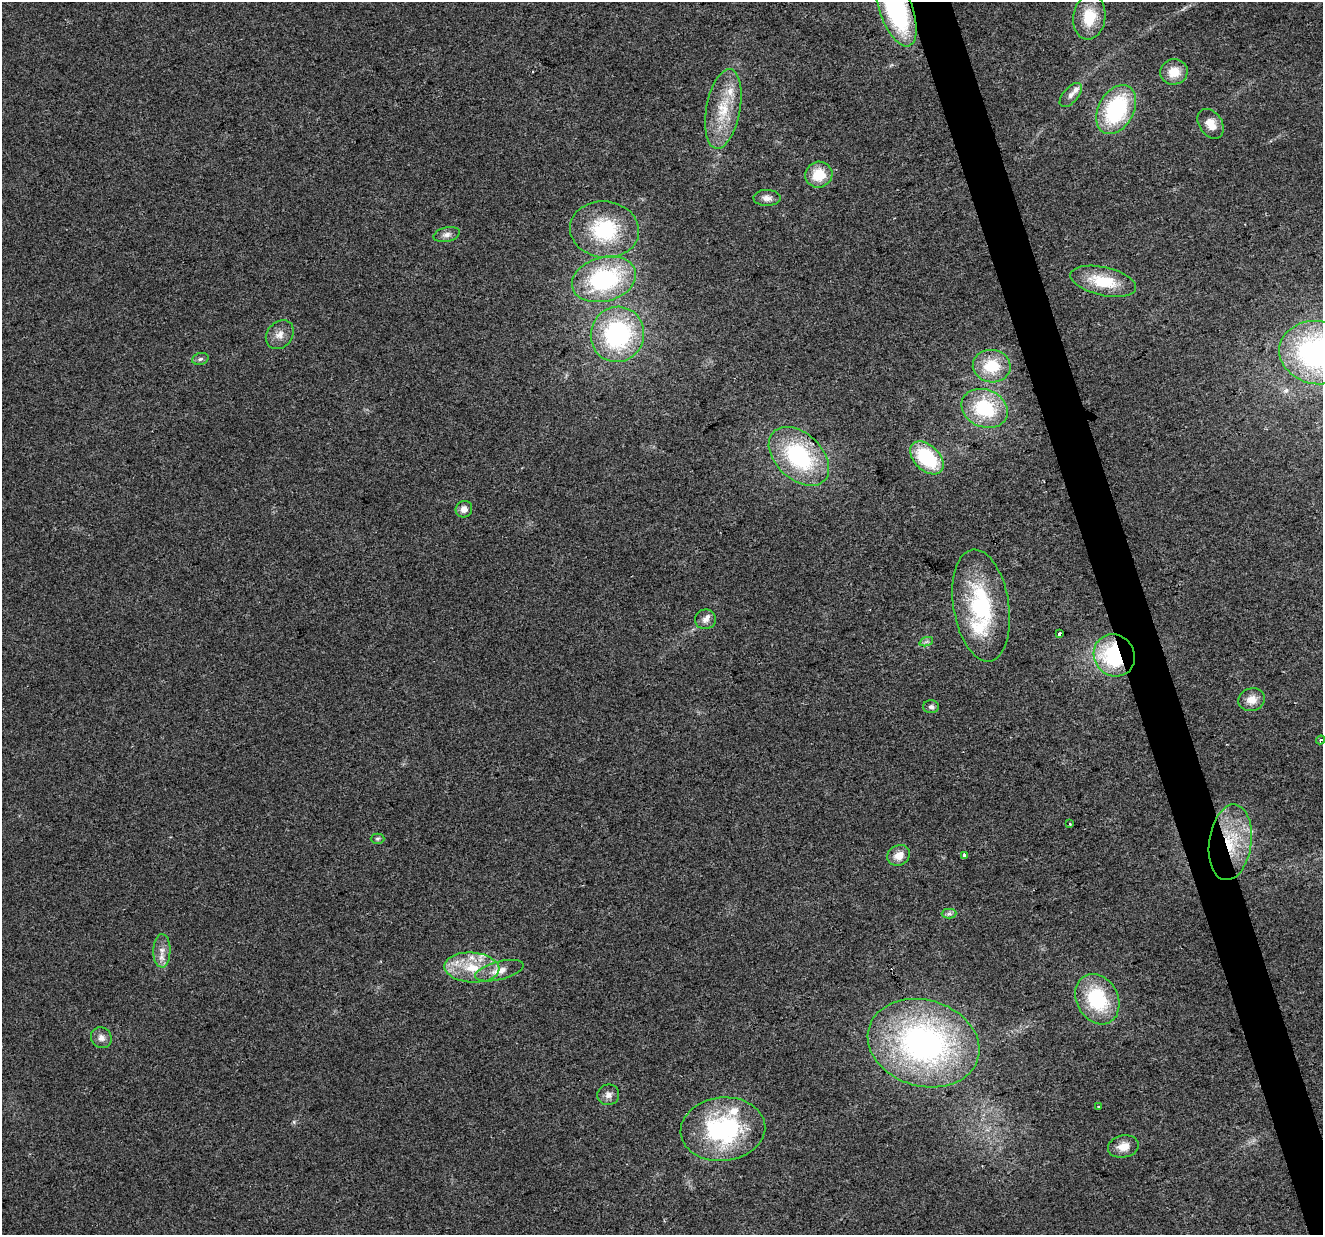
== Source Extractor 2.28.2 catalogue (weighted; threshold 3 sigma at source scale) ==
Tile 6 of 4 x 4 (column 2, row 2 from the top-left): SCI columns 1322-2642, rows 2523-3755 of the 5285 x 5096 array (HDU 1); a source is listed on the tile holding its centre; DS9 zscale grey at full resolution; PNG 1325 x 1237 px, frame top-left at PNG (2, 2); each listed source drawn as its Kron ellipse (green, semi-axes under 4 px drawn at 4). Shown black and unused: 3% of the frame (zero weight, under 2 of 3 exposures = <1% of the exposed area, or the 3 px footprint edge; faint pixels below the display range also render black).
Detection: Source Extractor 2.28.2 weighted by HDU 2 'WHT'; one run over the whole footprint, this tile lists its part. Background 0.0283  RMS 0.0061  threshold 0.0276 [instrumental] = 3 sigma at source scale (4.5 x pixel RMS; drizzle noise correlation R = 1.50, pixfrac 1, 0.0396/0.0396 arcsec/px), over >= 5 px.
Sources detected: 52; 2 cosmic-ray / hot-pixel residue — neither listed nor drawn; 4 inside a brighter listed object's ellipse — not listed separately; the other 46 listed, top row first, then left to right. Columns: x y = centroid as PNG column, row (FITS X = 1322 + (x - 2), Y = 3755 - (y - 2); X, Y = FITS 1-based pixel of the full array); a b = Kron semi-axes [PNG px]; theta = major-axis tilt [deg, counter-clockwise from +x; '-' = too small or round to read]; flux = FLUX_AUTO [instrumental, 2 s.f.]
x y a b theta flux
896 9 39 16 -70 93
1089 17 22 16 81 19
1174 72 13 12 - 11
1071 95 15 7 48 3.5
723 109 40 17 79 24
1116 109 26 17 62 64
1211 124 16 11 -55 8
819 175 13 13 - 15
767 198 13 8 -2 3.7
604 229 34 28 -7 44
447 235 13 7 13 3
604 279 33 22 15 68
1103 281 33 14 -13 22
617 334 28 26 73 82
280 335 16 12 51 5.6
1317 353 38 31 -10 130
200 359 8 6 16 1.5
992 366 19 16 -7 21
985 408 24 18 -23 39
799 456 35 23 -43 69
927 458 20 12 -44 41
464 509 8 8 - 3.5
981 605 56 28 -81 62
705 619 10 10 - 3.6
1059 634 3 3 - 3.3
926 642 7 4 19 1.2
1114 655 22 20 -52 60
1252 700 13 11 16 6.8
931 707 8 6 -1 2.1
1321 740 5 3 - 0.99
1070 824 3 3 - 0.58
377 839 7 5 1 1
1230 842 38 21 82 36
899 855 11 10 - 7
964 856 4 3 - 8.9
949 914 7 5 1 1.5
162 951 17 8 88 5.5
472 968 27 15 -4 21
499 971 25 9 14 7.6
1097 999 26 20 -61 41
101 1038 11 10 - 3.7
924 1043 57 43 -16 190
608 1095 11 10 - 3.5
1099 1106 3 3 - 1.7
723 1129 42 31 6 79
1123 1146 15 11 12 7.3
Overlapping masked pixels (flux is a lower limit): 3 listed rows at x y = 896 9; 1114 655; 1230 842
Isophote crosses this tile's border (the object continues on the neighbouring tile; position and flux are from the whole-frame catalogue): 2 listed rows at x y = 896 9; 1317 353